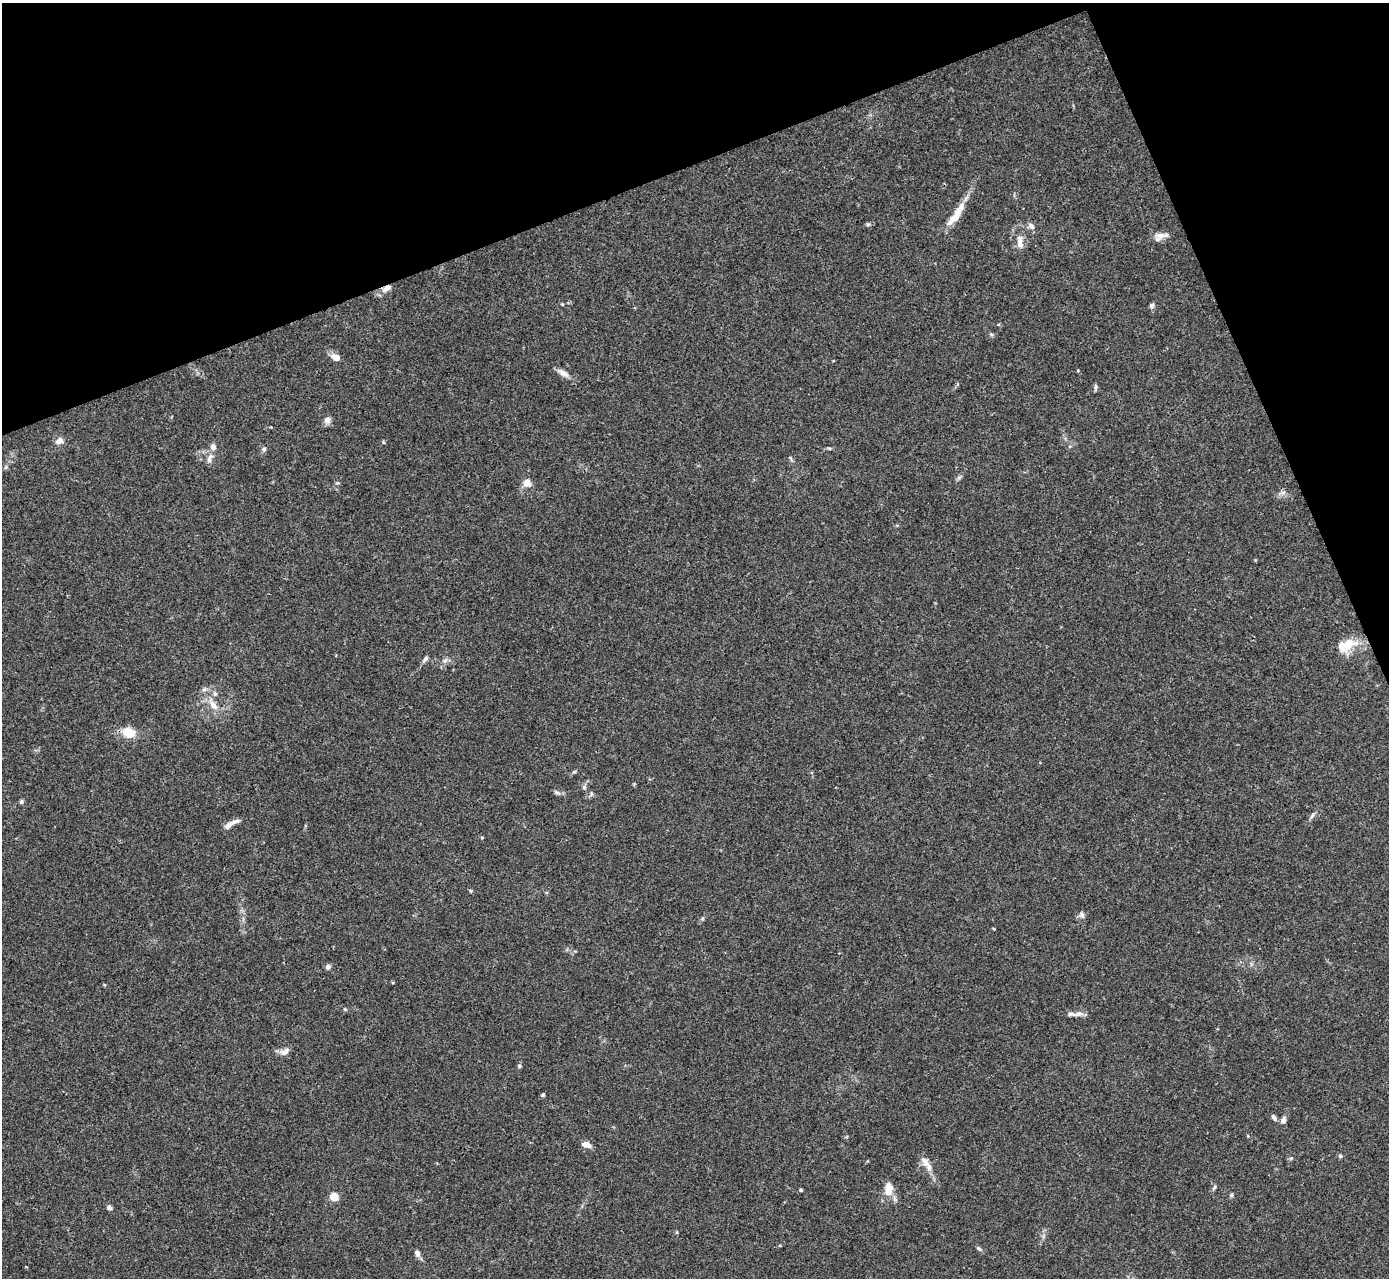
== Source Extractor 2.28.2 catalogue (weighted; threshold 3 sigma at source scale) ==
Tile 3 of 4 x 4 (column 3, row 1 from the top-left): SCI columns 2778-4164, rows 4112-5387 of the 5553 x 5542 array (HDU 1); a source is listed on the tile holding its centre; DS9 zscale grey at full resolution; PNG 1391 x 1280 px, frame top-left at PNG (2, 3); no overlay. Shown black and unused: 19% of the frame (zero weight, under 3 of 4 exposures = <1% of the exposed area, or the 3 px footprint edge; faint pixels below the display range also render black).
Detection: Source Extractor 2.28.2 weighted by HDU 2 'WHT'; one run over the whole footprint, this tile lists its part. Background 0.0392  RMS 0.0028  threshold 0.0126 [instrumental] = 3 sigma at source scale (4.5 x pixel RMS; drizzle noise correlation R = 1.50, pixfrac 1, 0.05/0.05 arcsec/px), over >= 5 px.
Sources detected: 65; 5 inside a brighter listed object's ellipse — not listed separately; the other 60 listed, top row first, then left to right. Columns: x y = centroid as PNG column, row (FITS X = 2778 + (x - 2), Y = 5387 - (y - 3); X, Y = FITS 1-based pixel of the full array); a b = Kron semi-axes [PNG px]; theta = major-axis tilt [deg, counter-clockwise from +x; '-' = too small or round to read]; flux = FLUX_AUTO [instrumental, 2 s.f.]
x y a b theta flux
958 212 30 9 63 4.9
868 224 6 5 - 0.45
1031 226 10 7 -50 1.1
1160 235 17 10 27 2
1020 242 19 8 -83 2.4
387 288 14 7 33 2.1
1152 306 6 6 - 0.84
991 334 6 4 -19 0.41
336 357 11 7 -23 2.3
563 373 18 6 -31 1.8
1096 387 7 5 -89 0.6
327 420 10 8 13 1.3
59 441 11 7 30 1.7
383 442 5 3 - 0.27
213 447 8 6 -67 1.4
829 448 6 4 -18 0.35
264 449 6 6 - 0.67
210 458 14 7 68 1.4
791 458 9 3 -69 0.4
6 467 6 5 - 0.49
959 477 7 4 19 0.53
527 483 11 10 - 2.2
1283 492 8 6 43 0.88
1348 644 26 14 34 5.8
425 659 9 5 54 0.83
445 661 9 6 49 0.96
215 694 8 6 -74 0.74
213 704 19 8 -56 3.2
129 732 16 12 -17 4.8
574 772 6 4 19 0.38
584 787 7 5 -89 0.64
557 792 10 5 -18 0.77
21 801 5 5 - 0.61
1312 816 9 5 62 0.7
231 824 21 6 31 2
1082 915 9 7 -74 0.89
702 918 6 4 89 0.38
994 929 4 3 - 0.25
328 967 6 6 - 0.95
345 1009 6 4 -43 0.34
1079 1014 11 7 8 1.3
285 1052 15 8 29 1.6
519 1066 5 5 - 0.57
543 1095 6 4 44 0.41
1274 1117 8 5 -57 0.83
1283 1120 8 6 72 1.3
587 1145 9 6 -14 2.3
1340 1156 6 5 - 0.51
1291 1158 5 4 - 0.4
925 1162 16 9 -48 2.1
1214 1187 9 3 56 0.48
889 1189 17 9 90 3.7
801 1190 4 4 - 0.36
1231 1195 5 5 - 0.46
334 1197 5 5 - 11
109 1207 6 5 - 0.92
677 1232 5 3 - 0.28
979 1249 9 4 -34 0.57
417 1253 8 6 -67 1.1
26 1267 3 3 - 0.25
Overlapping masked pixels (flux is a lower limit): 1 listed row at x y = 387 288